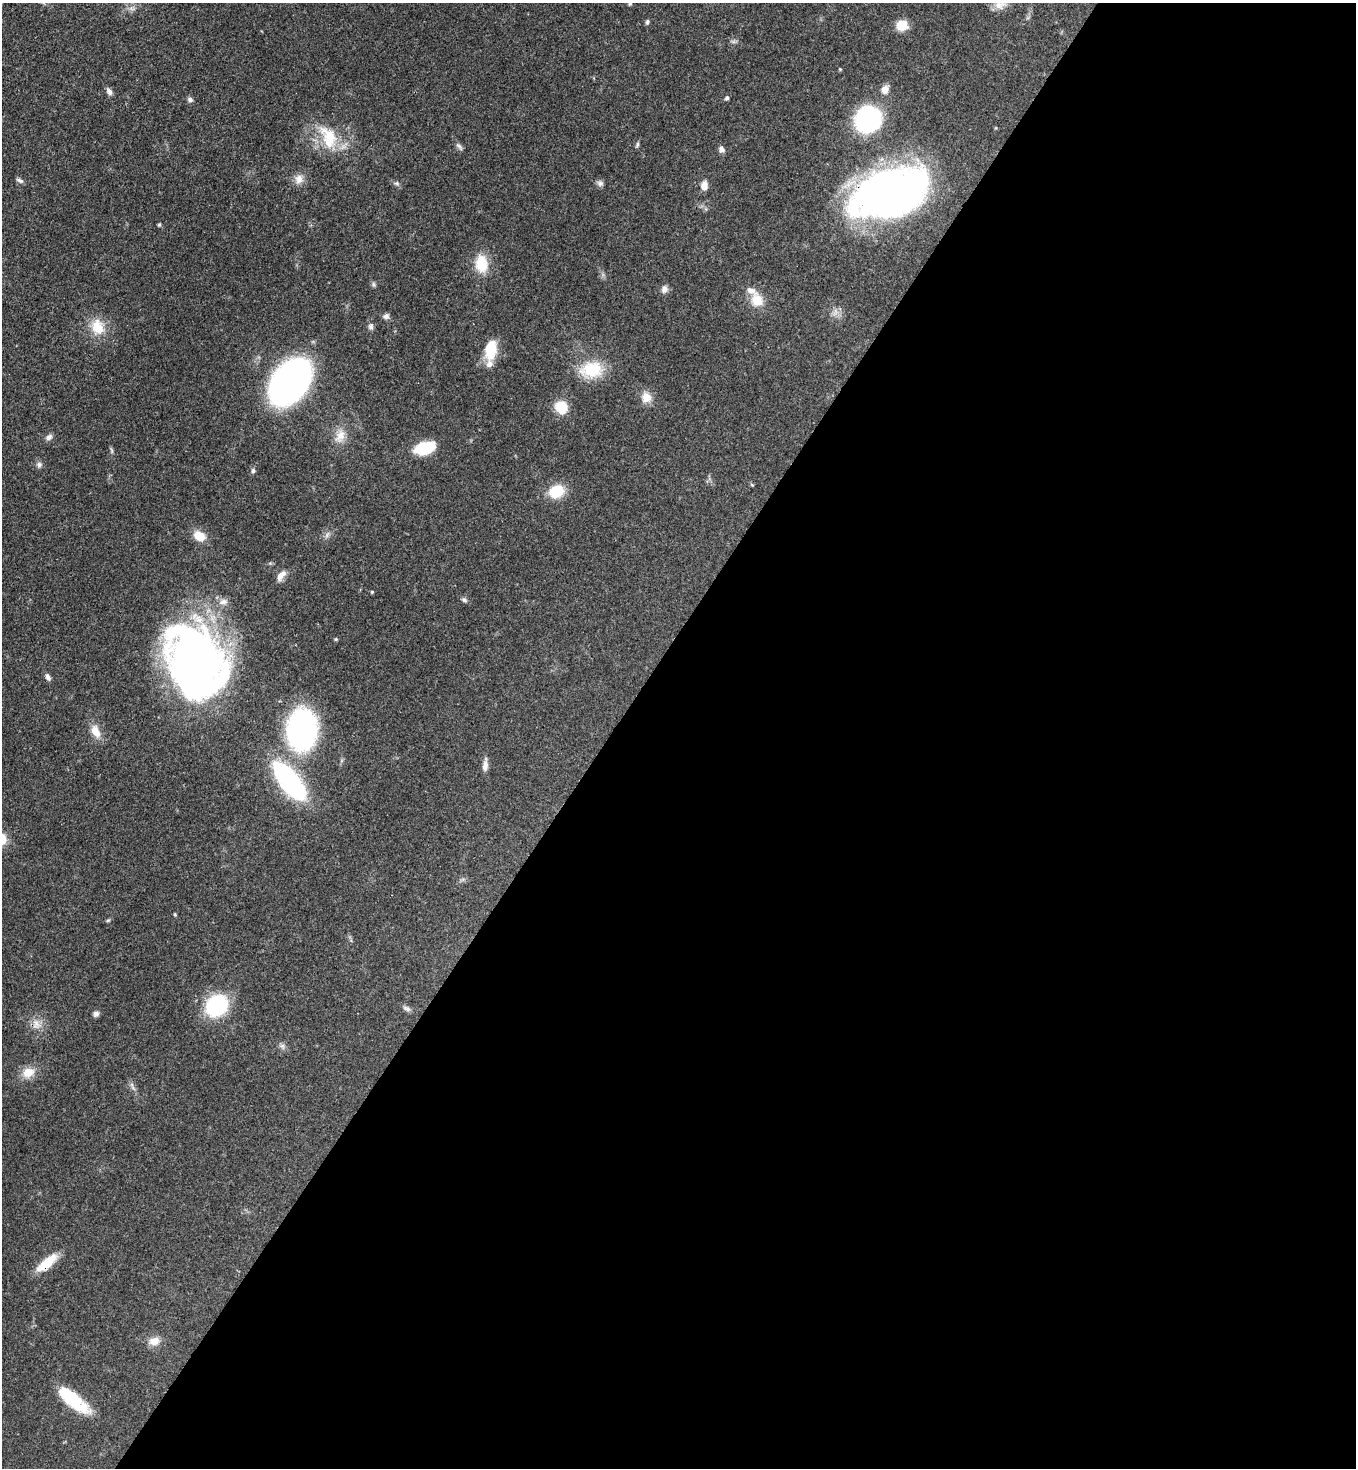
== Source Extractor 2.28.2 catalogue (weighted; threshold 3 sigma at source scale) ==
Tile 12 of 4 x 4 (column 4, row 3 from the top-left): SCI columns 4291-5644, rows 1529-2994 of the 6007 x 5986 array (HDU 1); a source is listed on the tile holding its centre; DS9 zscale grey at full resolution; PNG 1358 x 1470 px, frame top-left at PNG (2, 3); no overlay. Shown black and unused: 55% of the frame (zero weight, under 3 of 4 exposures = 7% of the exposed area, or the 3 px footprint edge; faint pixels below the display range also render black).
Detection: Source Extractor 2.28.2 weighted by HDU 2 'WHT'; one run over the whole footprint, this tile lists its part. Background 0.0969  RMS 0.004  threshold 0.0181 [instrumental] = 3 sigma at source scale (4.5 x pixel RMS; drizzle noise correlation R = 1.50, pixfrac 1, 0.05/0.05 arcsec/px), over >= 5 px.
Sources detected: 73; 2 inside a brighter object's white glare — not listed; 2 inside a brighter listed object's ellipse — not listed separately; the other 69 listed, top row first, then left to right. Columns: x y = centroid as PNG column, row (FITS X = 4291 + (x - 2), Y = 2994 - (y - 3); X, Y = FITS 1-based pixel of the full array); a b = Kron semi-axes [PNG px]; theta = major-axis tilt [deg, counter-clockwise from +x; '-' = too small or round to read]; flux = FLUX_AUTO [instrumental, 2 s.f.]
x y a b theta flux
630 3 4 4 - 0.76
1000 5 17 11 8 3.5
132 8 11 4 -11 1.2
647 22 6 5 - 0.78
902 25 12 11 - 6.1
733 41 7 4 -19 0.78
840 69 4 4 - 0.4
885 89 10 8 70 3
109 92 10 6 -56 1.5
727 98 5 5 - 0.82
190 99 7 6 - 1.3
868 119 20 18 37 61
328 137 37 20 -63 17
637 144 8 4 69 0.69
459 146 13 6 -50 1.3
721 149 9 7 -59 1.5
299 179 13 11 85 3.2
20 180 10 5 -23 1.1
397 183 7 6 - 0.97
600 183 9 8 - 1.3
704 185 11 8 87 3.1
891 193 74 41 21 230
159 225 5 4 - 0.52
481 264 23 15 -84 9.9
373 284 7 6 - 0.8
664 289 10 9 - 1.8
757 300 17 16 - 7
835 312 13 6 73 1.9
386 316 9 8 - 1.3
371 326 9 7 -87 1.3
97 327 24 18 -77 9.2
491 349 22 12 79 12
592 369 24 17 12 18
290 382 31 20 54 250
646 397 14 13 - 4.4
561 407 16 14 -52 7.5
340 436 21 12 67 5.4
49 437 9 7 29 1.5
425 448 20 11 17 19
112 450 8 3 -71 0.66
39 464 8 7 - 1.3
253 471 7 5 -77 0.78
752 485 6 3 -19 0.44
556 491 17 13 23 11
327 535 10 5 55 1.2
199 536 16 11 -30 5.6
281 575 15 7 54 2.9
372 592 4 4 - 0.45
464 600 7 6 - 1
223 602 13 8 11 2.4
336 639 5 4 - 0.48
198 661 72 51 -58 240
48 677 9 5 -59 1.6
302 729 29 21 85 120
96 731 19 10 -62 5
485 765 15 6 86 2.7
289 781 31 12 -52 100
175 914 5 3 - 0.4
108 920 5 5 - 0.51
217 1005 18 16 46 42
407 1009 13 5 -24 1.3
96 1014 7 6 - 1.3
36 1024 17 11 -62 4.1
283 1046 8 7 - 1.3
28 1072 17 13 21 5.5
132 1086 16 5 -63 1.5
47 1263 26 9 41 11
154 1341 15 10 16 3.8
72 1401 41 13 -30 17
Overlapping masked pixels (flux is a lower limit): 2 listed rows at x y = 891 193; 47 1263
Isophote crosses this tile's border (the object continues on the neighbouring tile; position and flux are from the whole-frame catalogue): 1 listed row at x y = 630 3